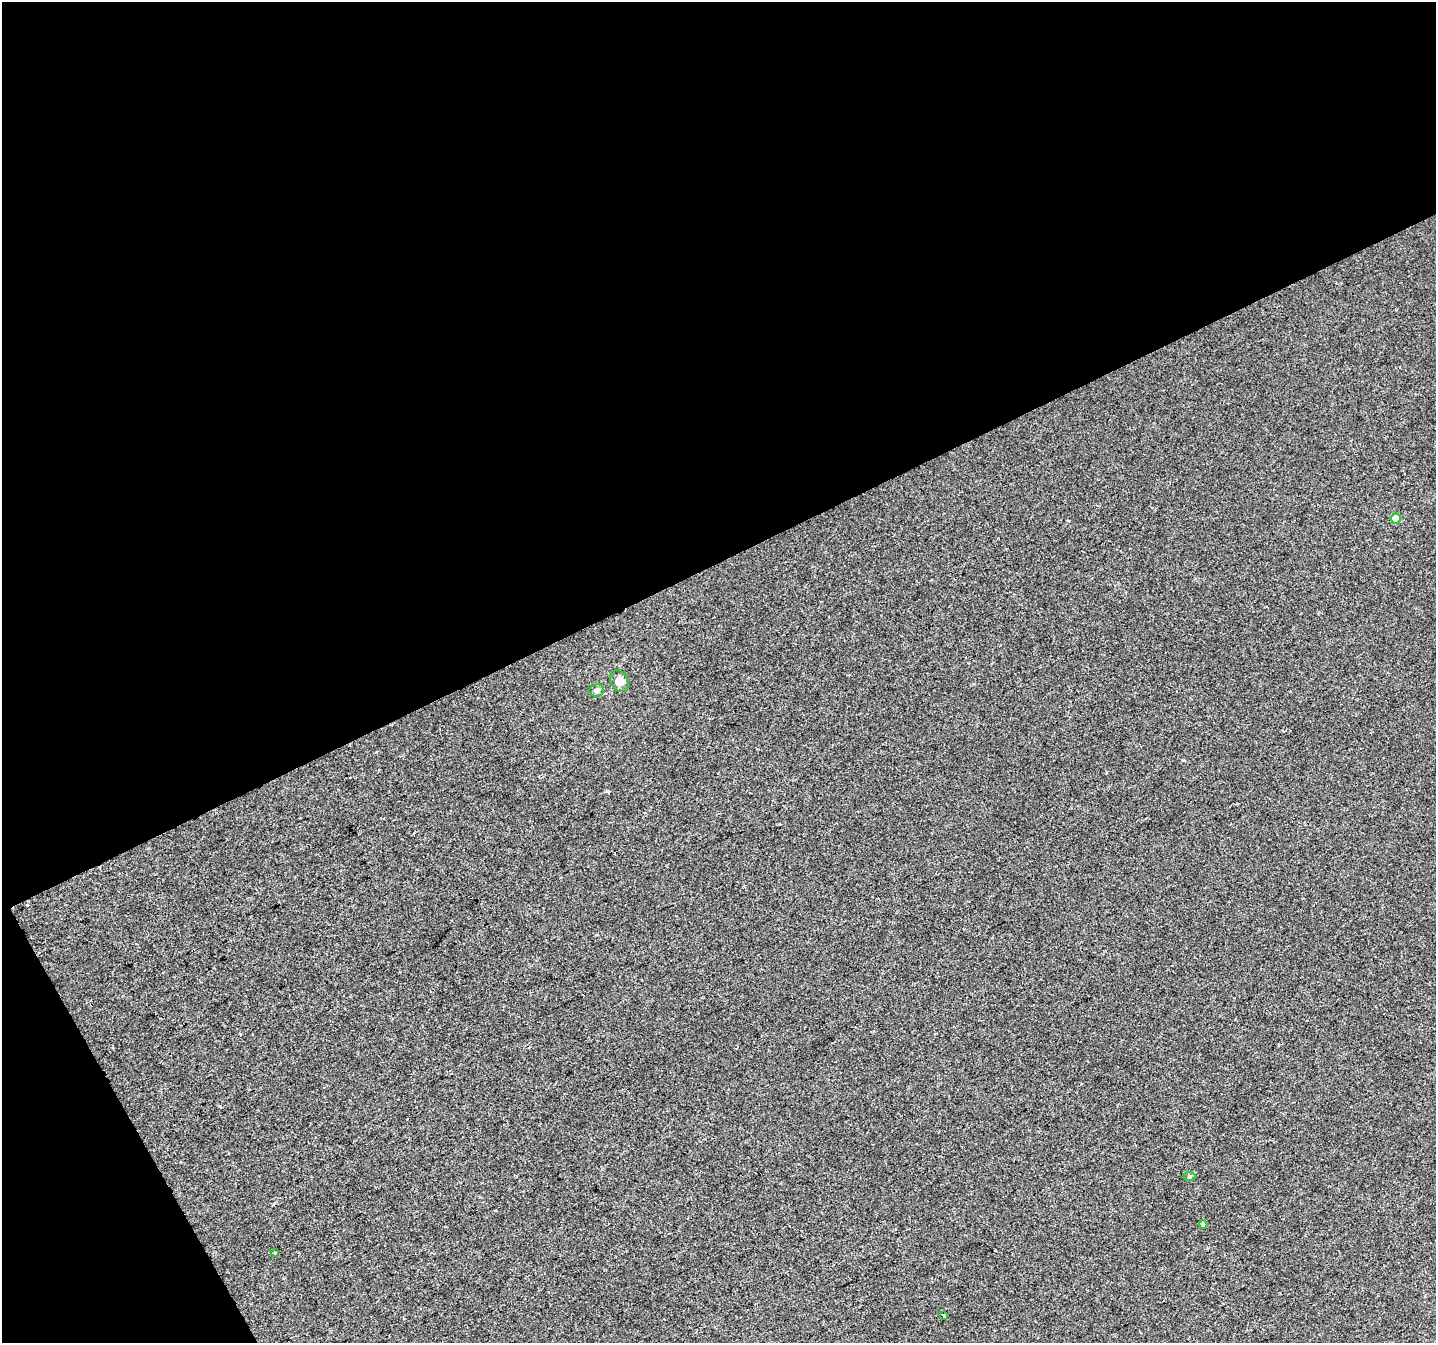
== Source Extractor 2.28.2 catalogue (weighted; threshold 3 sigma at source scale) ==
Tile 1 of 2 x 2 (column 1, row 1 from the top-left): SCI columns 2-1435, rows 1417-2757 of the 2868 x 2814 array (HDU 1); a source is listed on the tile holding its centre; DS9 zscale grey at full resolution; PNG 1438 x 1345 px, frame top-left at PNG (2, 2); each listed source drawn as its Kron ellipse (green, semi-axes under 4 px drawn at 4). Shown black and unused: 45% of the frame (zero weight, under 2 of 3 exposures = <1% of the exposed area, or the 3 px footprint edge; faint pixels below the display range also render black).
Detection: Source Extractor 2.28.2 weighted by HDU 2 'WHT'; one run over the whole footprint, this tile lists its part. Background -4.49e-06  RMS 0.0044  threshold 0.0199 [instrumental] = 3 sigma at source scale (4.5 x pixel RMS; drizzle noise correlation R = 1.50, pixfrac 1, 0.0396/0.0396 arcsec/px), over >= 5 px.
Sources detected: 9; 2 cosmic-ray / hot-pixel residue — neither listed nor drawn; the other 7 listed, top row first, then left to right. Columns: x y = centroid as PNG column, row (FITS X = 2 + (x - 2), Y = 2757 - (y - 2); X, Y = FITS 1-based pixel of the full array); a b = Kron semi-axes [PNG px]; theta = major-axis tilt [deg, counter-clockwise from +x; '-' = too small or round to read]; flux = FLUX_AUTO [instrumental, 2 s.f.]
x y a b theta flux
1396 519 5 5 - 6.2
619 681 11 8 -59 4.1
597 690 7 6 - 1.2
1190 1177 7 3 1 0.67
1203 1225 4 3 - 1.8
275 1253 4 3 - 0.43
943 1315 3 3 - 0.94